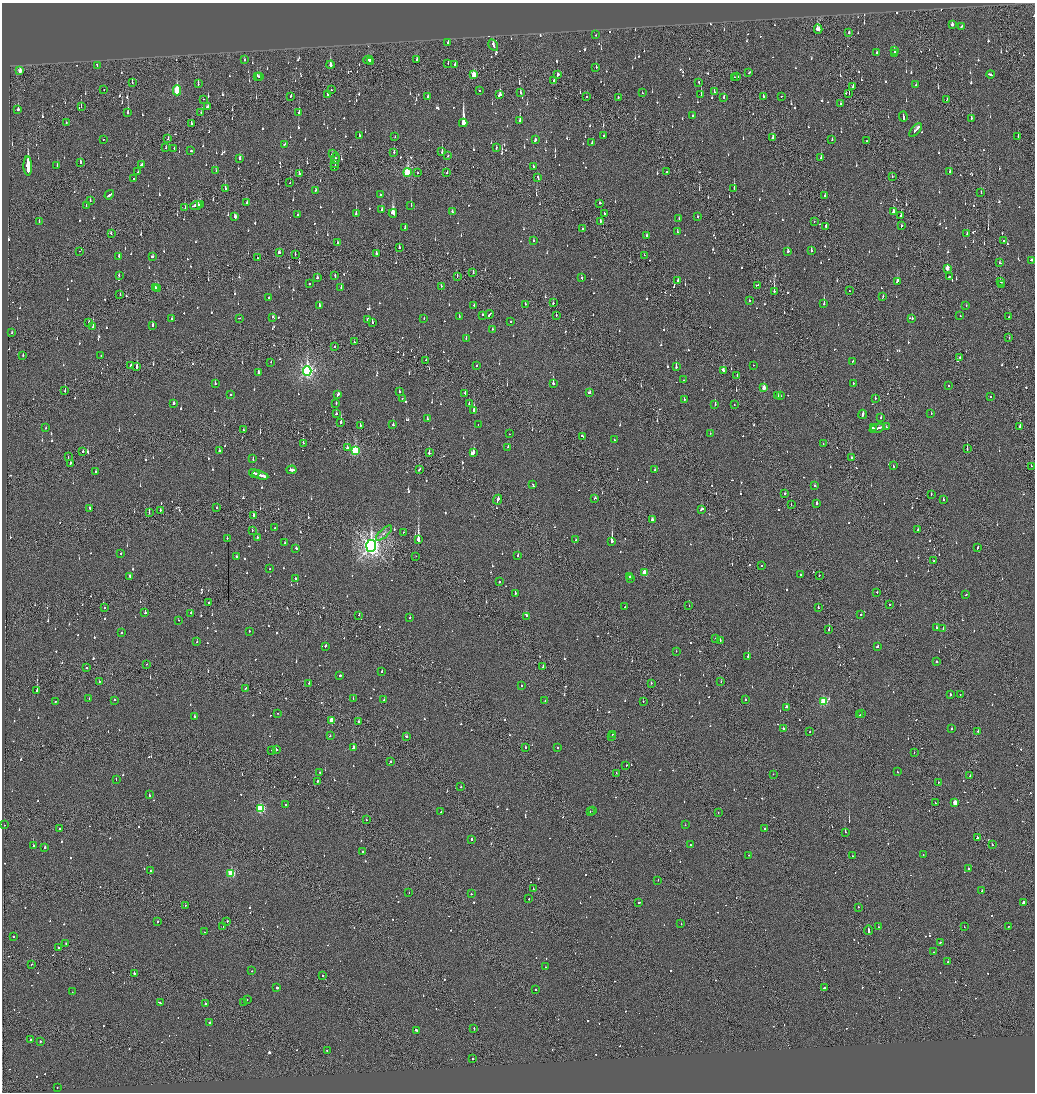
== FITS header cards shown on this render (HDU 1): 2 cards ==
NAXIS1  =                 2065
NAXIS2  =                 2180

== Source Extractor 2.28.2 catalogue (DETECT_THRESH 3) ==
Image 2065 x 2180 px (HDU 1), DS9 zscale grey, zoomed out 1/2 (1 PNG px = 2 x 2 image px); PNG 1037 x 1094 px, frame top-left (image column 1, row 2179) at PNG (2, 3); each listed source drawn as its Kron ellipse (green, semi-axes under 4 px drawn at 4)
Background -0.128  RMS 0.073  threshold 0.22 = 3 sigma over >= 5 px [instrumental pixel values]
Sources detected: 1461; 72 cannot appear on this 1/2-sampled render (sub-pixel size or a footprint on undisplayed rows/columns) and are neither listed nor drawn; of the other 1389, the 500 brightest by FLUX_AUTO listed and drawn (889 fainter detections omitted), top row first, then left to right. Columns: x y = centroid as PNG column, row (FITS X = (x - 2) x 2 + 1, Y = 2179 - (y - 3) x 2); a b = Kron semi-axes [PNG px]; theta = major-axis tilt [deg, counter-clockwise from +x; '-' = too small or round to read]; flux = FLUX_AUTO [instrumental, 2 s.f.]
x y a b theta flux
952 24 3 2 - 67
962 26 3 2 - 83
818 29 4 3 - 250
849 33 2 2 - 56
596 35 2 2 - 76
448 43 3 2 - 130
493 45 6 2 -59 210
894 51 4 2 - 220
876 52 2 2 - 50
894 53 2 2 - 170
417 59 3 2 - 93
244 60 2 2 - 130
368 60 5 4 - 140
371 61 2 2 - 51
448 63 2 1 - 50
455 64 4 2 - 82
97 65 2 2 - 81
330 65 4 2 - 340
596 67 2 2 - 82
20 71 4 2 - 140
749 73 3 2 - 110
558 74 3 2 - 140
990 74 4 2 - 180
474 75 4 2 - 360
257 76 3 2 - 190
259 76 2 2 - 120
734 77 3 1 - 71
737 77 3 2 - 110
554 80 2 2 - 200
132 83 3 1 - 150
699 83 3 2 - 77
198 84 3 2 - 100
916 85 2 2 - 60
853 87 3 2 - 78
104 89 2 1 - 86
177 90 5 3 - 770
331 90 2 2 - 51
479 91 2 1 - 100
714 92 3 2 - 97
520 93 3 2 - 67
642 93 2 2 - 60
849 94 2 1 - 57
327 95 2 2 - 200
500 95 4 3 - 110
701 95 2 2 - 210
290 96 3 1 - 79
586 96 2 1 - 57
763 96 2 2 - 60
781 96 2 1 - 260
428 97 2 2 - 290
618 97 2 2 - 130
724 97 3 2 - 56
203 99 2 2 - 140
947 99 2 1 - 79
840 104 3 2 - 70
81 106 2 1 - 62
207 107 4 3 - 110
18 110 2 2 - 420
128 112 3 2 - 210
201 112 2 2 - 68
299 113 2 2 - 110
693 116 2 2 - 51
903 116 5 2 - 200
971 118 3 2 - 110
520 120 3 2 - 160
66 123 2 2 - 57
463 123 4 2 - 13000
191 124 3 1 - 220
916 130 8 2 49 340
604 135 2 2 - 100
359 136 2 2 - 78
395 136 2 2 - 60
1018 136 2 1 - 72
773 138 4 2 - 170
104 139 2 1 - 54
168 139 3 2 - 80
832 139 2 2 - 76
535 140 3 2 - 130
867 141 2 2 - 84
592 142 3 2 - 100
284 144 2 2 - 84
166 148 3 2 - 63
174 148 2 2 - 88
496 148 2 2 - 57
190 151 2 2 - 150
442 151 4 2 - 140
394 152 3 2 - 100
332 154 2 2 - 95
448 156 2 2 - 59
821 157 3 2 - 98
240 158 3 2 - 120
335 158 5 2 - 72
80 162 3 2 - 210
334 164 3 1 - 150
57 165 3 2 - 52
141 165 4 2 - 120
28 166 9 2 -89 36000
334 166 3 1 - 110
533 166 3 2 - 81
138 171 2 1 - 98
216 171 3 1 - 75
950 171 3 2 - 58
407 172 4 3 - 1100
667 172 2 2 - 340
299 173 3 2 - 150
417 173 2 1 - 66
447 173 2 1 - 70
892 177 2 2 - 50
134 178 2 2 - 99
538 178 3 2 - 95
290 183 2 2 - 72
225 188 3 2 - 120
734 188 3 2 - 150
315 190 3 2 - 53
981 193 2 2 - 58
380 194 2 2 - 74
109 195 5 2 - 200
825 196 2 2 - 84
90 200 2 2 - 51
247 203 3 2 - 64
600 203 2 2 - 120
201 204 3 2 - 100
196 205 6 2 19 510
411 205 3 2 - 170
86 206 3 2 - 54
185 208 3 1 - 69
382 210 2 2 - 200
452 212 3 2 - 54
893 212 2 2 - 1300
356 213 3 2 - 270
393 213 4 3 - 1000
298 214 2 2 - 160
604 214 2 2 - 65
901 215 2 2 - 200
697 216 2 2 - 73
235 217 3 2 - 100
679 219 2 2 - 71
39 221 3 2 - 64
600 221 3 2 - 140
814 221 2 2 - 67
826 226 3 2 - 94
901 226 3 2 - 67
405 228 4 2 - 150
582 229 2 1 - 300
677 232 2 2 - 82
111 233 3 2 - 100
967 234 2 2 - 71
647 236 2 2 - 130
533 240 2 2 - 59
1004 241 2 1 - 53
338 243 2 2 - 62
399 247 2 2 - 180
79 251 2 1 - 68
788 251 2 2 - 230
811 251 3 2 - 120
279 252 3 2 - 81
376 253 2 2 - 740
295 254 2 1 - 53
644 255 2 1 - 74
119 256 2 2 - 200
152 256 2 2 - 120
257 258 2 2 - 54
1031 260 3 2 - 120
1000 263 2 2 - 62
947 268 3 2 - 170
473 273 2 2 - 84
119 275 2 2 - 72
335 275 3 2 - 77
457 276 3 1 - 65
949 277 2 2 - 57
317 278 3 2 - 260
582 278 3 2 - 84
678 281 2 2 - 72
897 281 3 2 - 170
1000 282 3 2 - 69
309 284 2 2 - 110
757 285 3 1 - 79
1002 285 2 2 - 130
441 286 3 2 - 84
155 287 3 2 - 280
341 287 2 2 - 110
157 289 3 2 - 360
774 291 3 2 - 440
849 291 2 1 - 58
120 295 2 2 - 59
269 297 2 2 - 170
883 297 3 2 - 84
749 301 2 2 - 120
553 303 3 2 - 56
525 304 2 2 - 98
824 304 3 2 - 250
319 305 3 2 - 86
474 305 2 2 - 78
966 306 2 2 - 95
489 314 4 2 - 260
482 315 3 2 - 68
556 315 2 1 - 170
960 316 2 2 - 80
1009 316 2 1 - 57
273 317 3 2 - 97
459 317 2 2 - 72
172 318 2 2 - 53
239 318 2 2 - 58
424 318 2 2 - 74
912 318 2 2 - 180
367 319 3 2 - 88
88 322 2 1 - 85
372 322 2 2 - 160
510 322 2 2 - 220
153 325 3 2 - 130
93 327 2 2 - 110
492 329 2 2 - 50
12 333 2 2 - 54
1009 338 2 2 - 65
466 339 2 2 - 69
354 342 3 2 - 51
335 346 2 1 - 57
23 355 2 2 - 65
101 356 2 2 - 83
960 358 2 2 - 60
426 360 3 2 - 65
853 361 2 2 - 190
271 362 2 2 - 74
476 365 2 1 - 58
753 365 2 1 - 59
130 366 2 2 - 63
137 367 3 2 - 420
676 367 2 2 - 290
723 370 4 2 - 130
307 371 4 4 - 3800
258 372 2 2 - 130
737 375 2 2 - 140
683 380 2 2 - 120
553 383 3 2 - 340
853 383 2 2 - 81
215 384 2 2 - 250
948 385 2 1 - 88
764 388 3 2 - 180
65 391 3 2 - 160
399 392 2 2 - 77
465 393 2 1 - 59
590 393 3 2 - 150
338 394 4 2 - 160
230 395 2 2 - 93
778 395 2 2 - 91
780 396 2 2 - 65
990 396 2 2 - 55
402 398 2 2 - 70
875 398 2 2 - 100
684 399 2 2 - 96
174 403 2 2 - 410
336 403 2 2 - 72
469 404 2 2 - 52
715 404 2 2 - 280
734 405 2 1 - 77
474 410 3 2 - 570
336 414 2 2 - 85
863 414 4 2 - 160
931 414 2 2 - 51
881 418 2 2 - 59
427 419 2 2 - 81
341 422 3 2 - 370
360 425 2 2 - 100
393 425 2 2 - 230
478 425 2 1 - 57
1020 426 3 2 - 150
886 427 2 2 - 61
46 428 2 2 - 140
873 428 4 2 - 170
877 428 8 2 19 320
244 430 2 2 - 170
710 433 2 2 - 78
509 434 2 2 - 54
582 436 3 2 - 110
614 440 2 2 - 88
303 443 2 2 - 92
823 444 2 2 - 52
508 447 2 2 - 57
347 448 2 2 - 140
967 449 3 1 - 140
83 451 2 2 - 54
219 451 2 2 - 130
355 451 4 3 - 1300
429 453 2 2 - 330
473 453 3 2 - 560
68 457 2 1 - 65
851 458 2 2 - 60
253 459 2 2 - 62
70 463 3 1 - 82
893 466 3 2 - 64
1031 466 2 1 - 59
419 469 4 2 - 96
292 470 5 2 - 370
655 470 2 2 - 66
95 471 2 2 - 63
254 473 5 2 - 460
260 475 8 2 -15 500
533 485 3 2 - 85
815 486 2 2 - 100
785 494 2 2 - 82
931 494 2 1 - 60
595 498 2 2 - 280
498 500 5 2 - 200
944 500 2 2 - 61
817 503 2 2 - 240
791 505 2 1 - 57
90 508 2 2 - 91
217 508 2 2 - 140
160 510 3 2 - 70
701 510 4 2 - 130
149 513 2 1 - 120
253 515 2 2 - 140
652 520 3 2 - 110
274 528 2 1 - 63
252 530 2 2 - 66
918 530 2 2 - 66
404 532 2 1 - 63
384 533 10 4 43 56
257 537 2 2 - 130
227 538 2 2 - 69
418 540 4 2 - 3000
576 540 2 2 - 60
612 541 3 2 - 2600
285 543 2 2 - 75
371 546 6 5 - 9300
978 547 3 2 - 120
296 548 3 2 - 82
120 553 2 2 - 54
416 556 2 1 - 96
518 556 2 2 - 90
236 557 3 2 - 66
934 561 2 1 - 56
761 566 2 2 - 120
270 569 2 2 - 54
645 573 3 3 - 340
800 574 2 2 - 60
819 575 2 1 - 50
130 576 3 2 - 73
630 576 2 2 - 50
631 578 2 2 - 53
295 579 2 2 - 230
499 582 2 2 - 92
877 592 2 2 - 74
515 593 2 2 - 140
966 595 2 2 - 73
209 602 2 2 - 160
889 605 2 2 - 310
625 606 2 2 - 75
689 606 2 1 - 290
818 607 2 2 - 52
104 608 2 2 - 64
145 613 2 2 - 94
191 613 2 2 - 77
861 614 2 2 - 170
359 615 2 2 - 53
526 616 2 2 - 100
410 618 2 2 - 79
178 620 2 2 - 57
936 628 2 2 - 270
943 629 2 1 - 190
829 630 2 2 - 170
249 631 2 2 - 73
121 633 2 2 - 52
716 638 2 1 - 210
720 640 2 1 - 88
197 641 2 2 - 77
325 646 2 2 - 77
877 646 2 2 - 78
676 651 2 2 - 53
748 657 2 2 - 2100
937 662 2 2 - 190
147 664 2 2 - 57
543 666 2 1 - 54
87 668 2 2 - 88
382 671 2 2 - 80
340 675 2 2 - 340
99 681 2 2 - 65
721 682 2 1 - 58
309 683 2 2 - 65
651 683 2 1 - 160
521 685 2 2 - 53
245 688 2 2 - 66
37 690 2 2 - 270
950 695 2 2 - 190
960 695 2 1 - 59
89 699 2 2 - 77
353 699 2 1 - 50
384 699 2 2 - 50
115 700 2 2 - 74
745 700 2 2 - 120
545 701 2 2 - 78
643 701 2 2 - 110
824 701 3 3 - 900
55 702 2 2 - 68
786 707 3 2 - 350
277 713 2 2 - 160
862 714 2 2 - 140
860 715 2 1 - 71
194 716 2 2 - 110
331 721 3 2 - 310
358 722 2 2 - 110
783 729 2 2 - 710
952 729 2 2 - 190
978 731 2 2 - 180
810 732 2 2 - 49
612 734 3 2 - 130
330 736 2 2 - 56
406 736 2 2 - 92
612 736 2 1 - 240
525 747 2 2 - 110
557 747 2 2 - 80
354 748 3 2 - 510
276 749 2 2 - 100
272 750 2 2 - 51
914 753 2 1 - 63
391 762 2 2 - 56
626 765 2 2 - 200
320 772 2 2 - 63
897 772 2 2 - 88
616 773 2 2 - 58
773 774 2 2 - 59
970 775 2 1 - 66
116 779 2 2 - 53
318 781 3 2 - 77
938 782 2 1 - 81
460 787 3 2 - 60
149 795 2 2 - 98
935 803 2 2 - 65
955 803 3 2 - 190
286 805 2 2 - 52
260 809 3 3 - 1200
593 810 2 2 - 400
590 811 2 1 - 88
440 812 2 2 - 280
718 813 2 1 - 51
366 819 2 1 - 66
4 825 2 1 - 110
685 825 2 2 - 160
60 829 2 2 - 56
764 829 2 2 - 140
845 832 2 2 - 340
977 838 2 2 - 170
471 839 3 2 - 86
691 845 2 2 - 61
992 845 2 2 - 99
33 846 2 2 - 86
45 847 2 2 - 240
363 851 2 2 - 62
923 854 2 2 - 54
748 855 2 2 - 55
853 856 2 2 - 87
968 868 2 2 - 340
150 871 2 2 - 52
231 873 3 3 - 850
658 880 2 2 - 72
533 889 2 1 - 90
982 891 2 2 - 110
409 893 2 1 - 120
471 894 2 2 - 51
529 899 2 1 - 84
639 902 3 2 - 140
1023 902 2 2 - 540
185 905 2 1 - 100
858 907 2 1 - 82
158 921 2 2 - 130
227 921 2 1 - 83
681 924 2 1 - 92
223 927 2 1 - 370
878 927 2 1 - 79
964 927 2 2 - 54
1008 927 2 2 - 53
868 930 4 2 - 700
204 932 2 2 - 110
13 936 2 2 - 56
940 942 2 2 - 100
66 944 2 1 - 72
58 947 2 2 - 53
933 952 2 2 - 60
948 961 2 2 - 91
32 964 2 2 - 170
545 967 2 2 - 59
252 971 2 1 - 65
134 973 2 2 - 74
322 975 2 2 - 93
277 988 2 2 - 180
824 988 3 2 - 130
536 989 2 2 - 100
72 992 2 2 - 74
247 999 2 2 - 50
244 1002 2 2 - 74
160 1003 4 2 - 120
205 1004 2 2 - 100
210 1022 2 2 - 240
474 1029 2 1 - 230
416 1030 3 2 - 210
31 1040 2 1 - 370
40 1041 2 2 - 72
327 1051 2 1 - 52
473 1059 2 2 - 59
57 1087 2 2 - 94
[889 fainter detections neither listed nor drawn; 72 sub-pixel or undisplayed-footprint detections neither listed nor drawn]